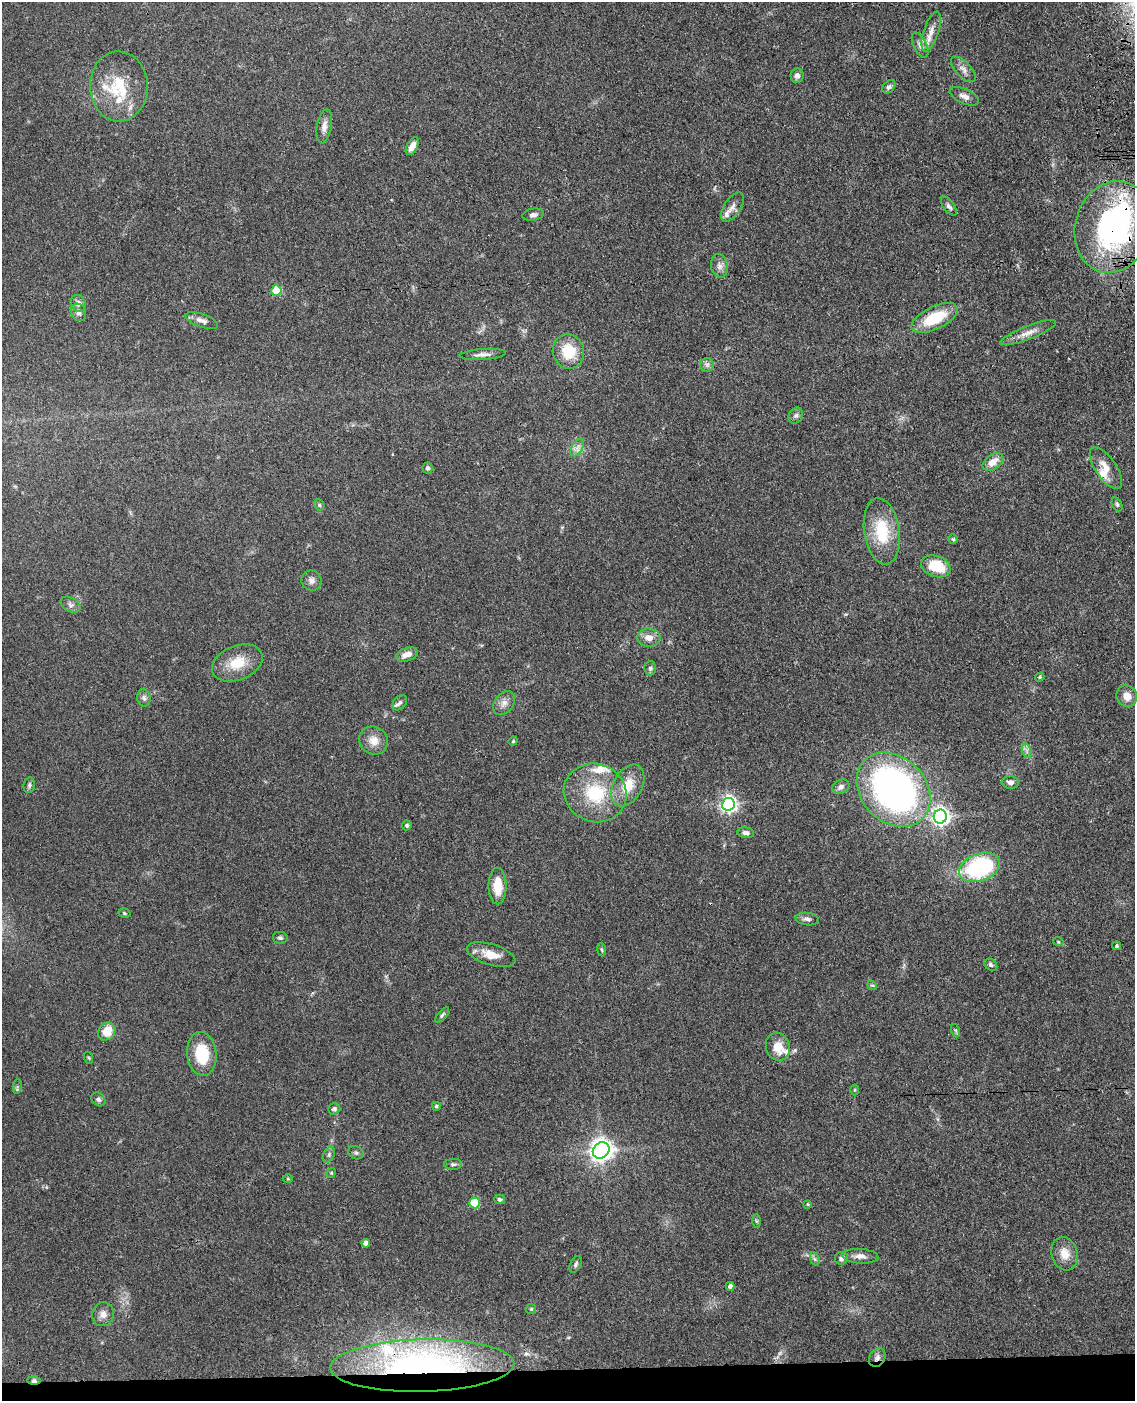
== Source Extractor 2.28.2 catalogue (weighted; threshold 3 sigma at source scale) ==
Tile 10 of 4 x 3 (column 2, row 3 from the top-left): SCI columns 1252-2384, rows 251-1649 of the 4768 x 4591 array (HDU 1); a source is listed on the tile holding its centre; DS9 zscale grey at full resolution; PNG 1137 x 1403 px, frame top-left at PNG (2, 2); each listed source drawn as its Kron ellipse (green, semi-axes under 4 px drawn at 4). Shown black and unused: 2% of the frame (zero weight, under 3 of 4 exposures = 6% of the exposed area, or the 3 px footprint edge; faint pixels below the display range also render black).
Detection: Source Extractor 2.28.2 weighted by HDU 2 'WHT'; one run over the whole footprint, this tile lists its part. Background 0.103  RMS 0.0062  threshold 0.0278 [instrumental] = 3 sigma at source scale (4.5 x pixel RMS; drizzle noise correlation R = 1.50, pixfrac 1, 0.05/0.05 arcsec/px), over >= 5 px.
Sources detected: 111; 1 too faint to see at this stretch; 1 inside a brighter object's white glare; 1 cosmic-ray / hot-pixel residue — neither listed nor drawn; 7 inside a brighter listed object's ellipse — not listed separately; the other 101 listed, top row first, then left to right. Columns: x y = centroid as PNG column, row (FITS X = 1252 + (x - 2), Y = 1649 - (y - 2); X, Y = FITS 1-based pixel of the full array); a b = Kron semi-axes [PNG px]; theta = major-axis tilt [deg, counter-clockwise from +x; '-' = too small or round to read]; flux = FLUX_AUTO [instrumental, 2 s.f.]
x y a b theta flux
931 31 21 7 72 6
920 45 13 6 -64 2.7
963 69 16 7 -46 3.8
797 76 7 6 - 2.5
119 86 35 29 -88 31
889 87 7 5 44 1.7
964 96 16 7 -24 3.4
324 126 17 7 80 4
412 146 10 5 63 5.2
949 206 11 5 -54 1.9
732 207 16 8 57 4
533 215 11 6 10 2.1
1113 227 46 38 74 140
719 266 12 8 -78 3.4
276 290 5 5 - 29
78 303 8 7 - 3
78 312 9 7 -64 2.2
935 318 25 11 26 25
202 320 17 6 -19 3.6
1028 332 30 6 21 6.1
568 351 17 15 -73 18
483 354 23 5 4 3.6
707 365 7 7 - 1.9
796 415 8 6 55 1.9
577 448 9 5 59 2.5
993 462 11 7 34 7.5
427 468 5 5 - 1.3
1106 468 24 10 -56 7.9
1117 504 7 5 -63 1
319 505 6 5 - 0.91
882 531 33 17 -82 27
953 539 5 4 - 0.72
936 566 15 10 -19 19
312 581 10 9 - 3.1
71 605 11 7 -30 2.4
649 638 11 9 -4 5.4
407 654 11 6 18 4.8
237 663 26 17 22 15
650 668 7 6 - 1.4
1040 677 5 4 - 1
1127 696 11 10 - 5.8
144 698 9 6 -77 1.9
400 703 9 6 47 1.8
504 703 13 9 53 4.1
373 740 15 13 -43 7.3
513 741 5 4 - 0.68
1027 751 7 4 -72 1.8
1010 782 8 6 -8 2.7
29 785 8 5 80 1.4
628 785 22 14 61 14
841 787 9 6 27 2.6
894 790 41 32 -46 230
595 793 32 29 -22 37
728 804 6 6 - 220
940 817 7 6 - 260
407 825 5 4 - 1.1
746 833 8 5 -9 2.3
980 867 21 13 20 74
497 886 18 9 -90 13
124 913 6 4 -17 0.88
807 919 11 6 -6 2.3
280 938 7 6 - 1.4
1058 941 5 3 - 0.6
1116 946 4 4 - 1
602 950 7 4 -83 0.9
491 955 25 10 -17 10
991 965 7 5 -34 1.3
872 985 5 4 - 0.72
442 1015 9 4 49 1.2
107 1031 9 8 - 11
956 1031 7 4 -71 0.87
778 1047 14 11 -71 10
202 1054 22 14 -84 21
89 1058 6 4 -71 0.71
17 1086 7 4 82 0.98
854 1090 5 3 - 0.65
98 1099 8 6 -44 1.7
436 1106 4 4 - 0.98
334 1109 6 5 - 1.7
601 1150 9 7 41 500
356 1153 8 6 -25 1.4
329 1155 8 5 65 1.5
453 1164 9 5 1 1.5
331 1173 5 4 - 0.62
288 1179 5 3 - 0.58
500 1199 5 4 - 1.1
475 1203 5 5 - 24
808 1204 4 4 - 0.62
756 1221 7 4 -89 0.94
366 1243 4 4 - 3.3
1065 1254 17 13 -74 8.2
860 1256 18 7 -4 4.3
841 1258 6 6 - 2.5
815 1259 7 4 -70 1.3
576 1264 9 5 64 1.4
730 1286 4 4 - 2.3
531 1309 5 5 - 0.78
103 1314 12 11 - 4.3
877 1358 10 7 59 2.8
422 1366 92 26 1 120
34 1380 6 4 -1 2.3
Overlapping masked pixels (flux is a lower limit): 4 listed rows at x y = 1113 227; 877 1358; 422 1366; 34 1380